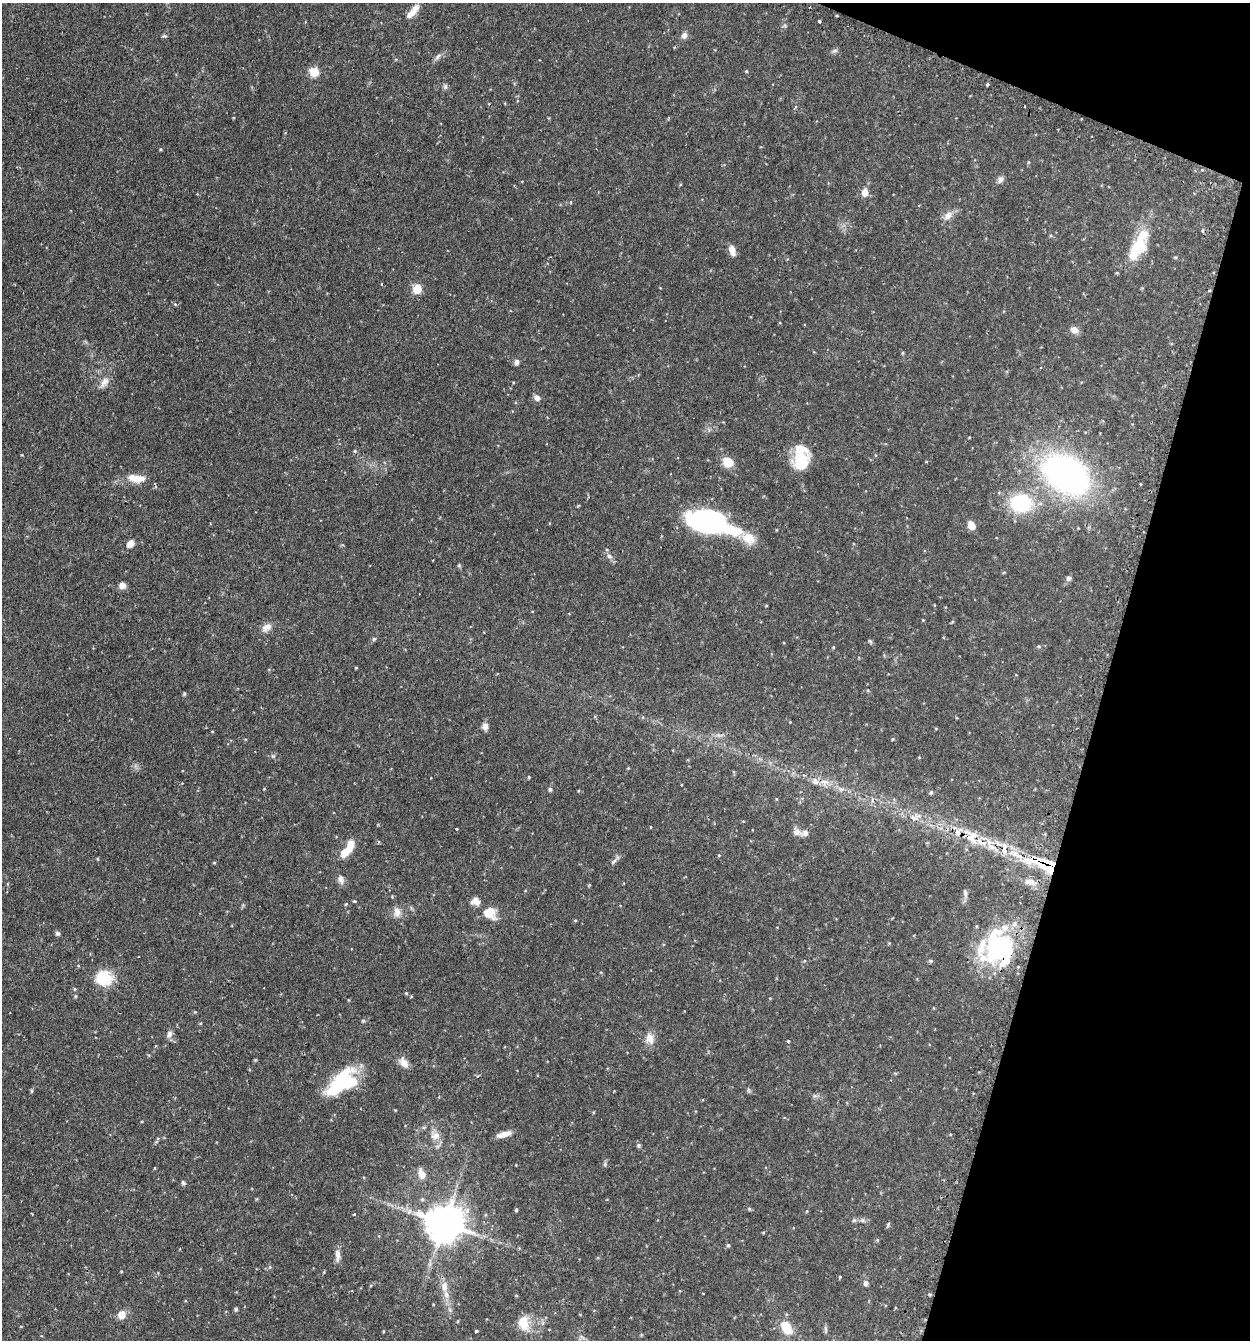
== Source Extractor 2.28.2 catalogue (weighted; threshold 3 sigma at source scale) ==
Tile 8 of 4 x 4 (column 4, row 2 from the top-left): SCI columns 3908-5155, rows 2713-4050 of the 5447 x 5425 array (HDU 1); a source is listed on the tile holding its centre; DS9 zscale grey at full resolution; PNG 1252 x 1342 px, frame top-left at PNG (2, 3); no overlay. Shown black and unused: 14% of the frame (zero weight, under 2 of 3 exposures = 4% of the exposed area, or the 3 px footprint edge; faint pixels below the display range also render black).
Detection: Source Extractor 2.28.2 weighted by HDU 2 'WHT'; one run over the whole footprint, this tile lists its part. Background 0.0992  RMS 0.0055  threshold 0.0249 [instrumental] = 3 sigma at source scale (4.5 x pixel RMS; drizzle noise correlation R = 1.50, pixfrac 1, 0.05/0.05 arcsec/px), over >= 5 px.
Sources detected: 165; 6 inside a brighter object's white glare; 2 cosmic-ray / hot-pixel residue — not listed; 11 inside a brighter listed object's ellipse — not listed separately; the other 146 listed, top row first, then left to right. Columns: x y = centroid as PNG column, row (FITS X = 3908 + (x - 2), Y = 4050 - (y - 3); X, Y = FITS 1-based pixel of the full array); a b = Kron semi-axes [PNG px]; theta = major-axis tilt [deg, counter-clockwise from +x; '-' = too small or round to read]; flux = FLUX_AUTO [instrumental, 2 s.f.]
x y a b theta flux
413 11 20 7 50 5.7
819 21 4 3 - 1.9
784 26 6 4 19 0.82
684 35 9 7 64 2.3
164 36 7 4 -22 0.75
834 51 9 5 26 1.2
438 57 10 5 49 1.7
746 71 4 4 - 0.54
314 72 6 5 - 20
987 85 4 3 - 1.1
445 87 8 6 -90 1.3
161 149 5 3 - 0.52
1028 162 5 3 - 0.52
1000 180 9 6 55 2
865 192 10 8 85 3.8
948 216 13 9 56 4
1202 231 6 4 86 0.79
1139 245 45 17 63 22
732 250 10 6 -73 4.9
1175 257 5 4 - 0.57
381 284 3 3 - 0.59
417 289 5 5 - 17
175 304 5 4 - 0.63
1074 330 10 8 -35 3
903 353 4 4 - 0.56
517 362 7 6 - 1.8
104 382 17 8 53 3.9
537 398 8 6 -44 2.4
355 451 5 4 - 0.65
800 458 18 17 - 16
926 461 5 3 - 0.4
728 462 11 9 -33 8.6
1066 474 51 33 -34 160
136 478 21 9 -7 8
1140 484 3 2 - 0.75
1021 503 27 22 -2 32
708 522 40 22 -14 85
971 525 8 6 -63 6
748 538 30 14 -36 9
131 544 8 6 42 4.4
609 556 9 6 -34 1.9
459 565 5 5 - 0.67
1004 572 5 3 - 0.46
1069 578 7 6 - 1.4
122 586 8 7 - 2.9
934 605 4 2 - 0.43
766 606 4 3 - 0.43
923 620 3 3 - 0.67
952 622 4 3 - 0.56
266 627 14 9 34 3.6
374 639 6 5 - 0.81
870 641 7 4 -44 0.74
833 647 4 4 - 0.47
356 668 3 3 - 0.47
184 694 5 4 - 0.8
956 718 3 2 - 0.56
485 726 9 7 89 2.5
936 729 5 3 - 0.45
212 731 4 2 - 0.39
719 735 14 3 -4 1.5
892 739 5 3 - 0.51
273 756 6 6 - 0.99
919 757 4 3 - 0.39
628 768 4 4 - 0.4
529 777 4 3 - 0.53
825 782 14 7 -13 4.5
550 789 5 5 - 1.2
840 789 8 6 -21 1.9
578 791 4 3 - 0.41
931 792 5 4 - 0.86
776 799 5 3 - 0.42
914 818 17 5 -17 3.3
651 827 4 2 - 0.3
457 829 3 2 - 0.78
797 832 13 10 -21 3.1
972 836 24 16 -58 13
991 847 15 7 -18 5.8
349 848 21 7 69 8.4
719 855 4 4 - 0.5
98 859 5 3 - 0.46
613 862 13 4 45 1.5
214 863 5 3 - 0.45
1047 865 24 11 -22 26
341 879 12 8 -76 2.8
1031 882 16 8 -12 3.6
589 885 4 3 - 0.48
965 893 14 5 -84 1.8
354 901 3 3 - 0.82
476 901 11 9 -14 3.9
346 904 5 4 - 0.56
397 912 14 10 90 4
489 913 18 14 -30 8
575 920 5 3 - 0.45
976 926 5 3 - 0.48
58 933 6 6 - 1.2
889 943 4 4 - 0.45
1002 947 40 29 71 58
804 961 4 3 - 0.43
930 961 6 5 - 0.81
104 978 16 15 - 18
75 989 4 4 - 0.61
406 993 4 4 - 0.54
75 996 6 4 -89 0.65
934 1008 4 3 - 0.38
363 1021 5 4 - 0.75
169 1034 10 7 60 2.1
650 1039 16 12 -76 4.9
788 1041 3 3 - 0.59
404 1062 16 9 -52 4
346 1080 32 18 -5 23
749 1090 6 4 -90 0.82
31 1091 5 4 - 0.69
815 1096 7 4 -18 1
504 1134 16 6 16 4.4
435 1135 14 12 -20 5.1
639 1145 5 5 - 1
605 1164 7 5 83 0.95
155 1168 5 3 - 0.38
422 1174 15 9 -70 4.2
183 1183 5 5 - 1.1
422 1199 6 5 - 0.95
749 1209 5 4 - 0.65
516 1210 4 3 - 0.69
807 1211 5 3 - 0.45
354 1214 3 3 - 0.78
854 1220 5 5 - 1
862 1220 6 6 - 1.1
444 1223 11 10 - 1400
888 1225 7 3 76 0.91
763 1232 5 3 - 0.48
728 1245 5 4 - 0.88
338 1255 18 7 -89 3.4
430 1264 7 4 72 1.2
121 1271 4 3 - 0.42
840 1277 3 3 - 0.71
866 1283 5 5 - 2.3
444 1286 14 9 -82 4.8
703 1293 3 2 - 0.34
929 1294 5 3 - 0.54
236 1309 5 4 - 1.1
122 1315 11 10 - 4.5
524 1323 22 14 -79 9.1
786 1328 16 10 -58 10
825 1329 10 4 -89 1.1
383 1331 4 3 - 0.42
476 1331 4 3 - 1.4
Overlapping masked pixels (flux is a lower limit): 5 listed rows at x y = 972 836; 991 847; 1047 865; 1002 947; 338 1255